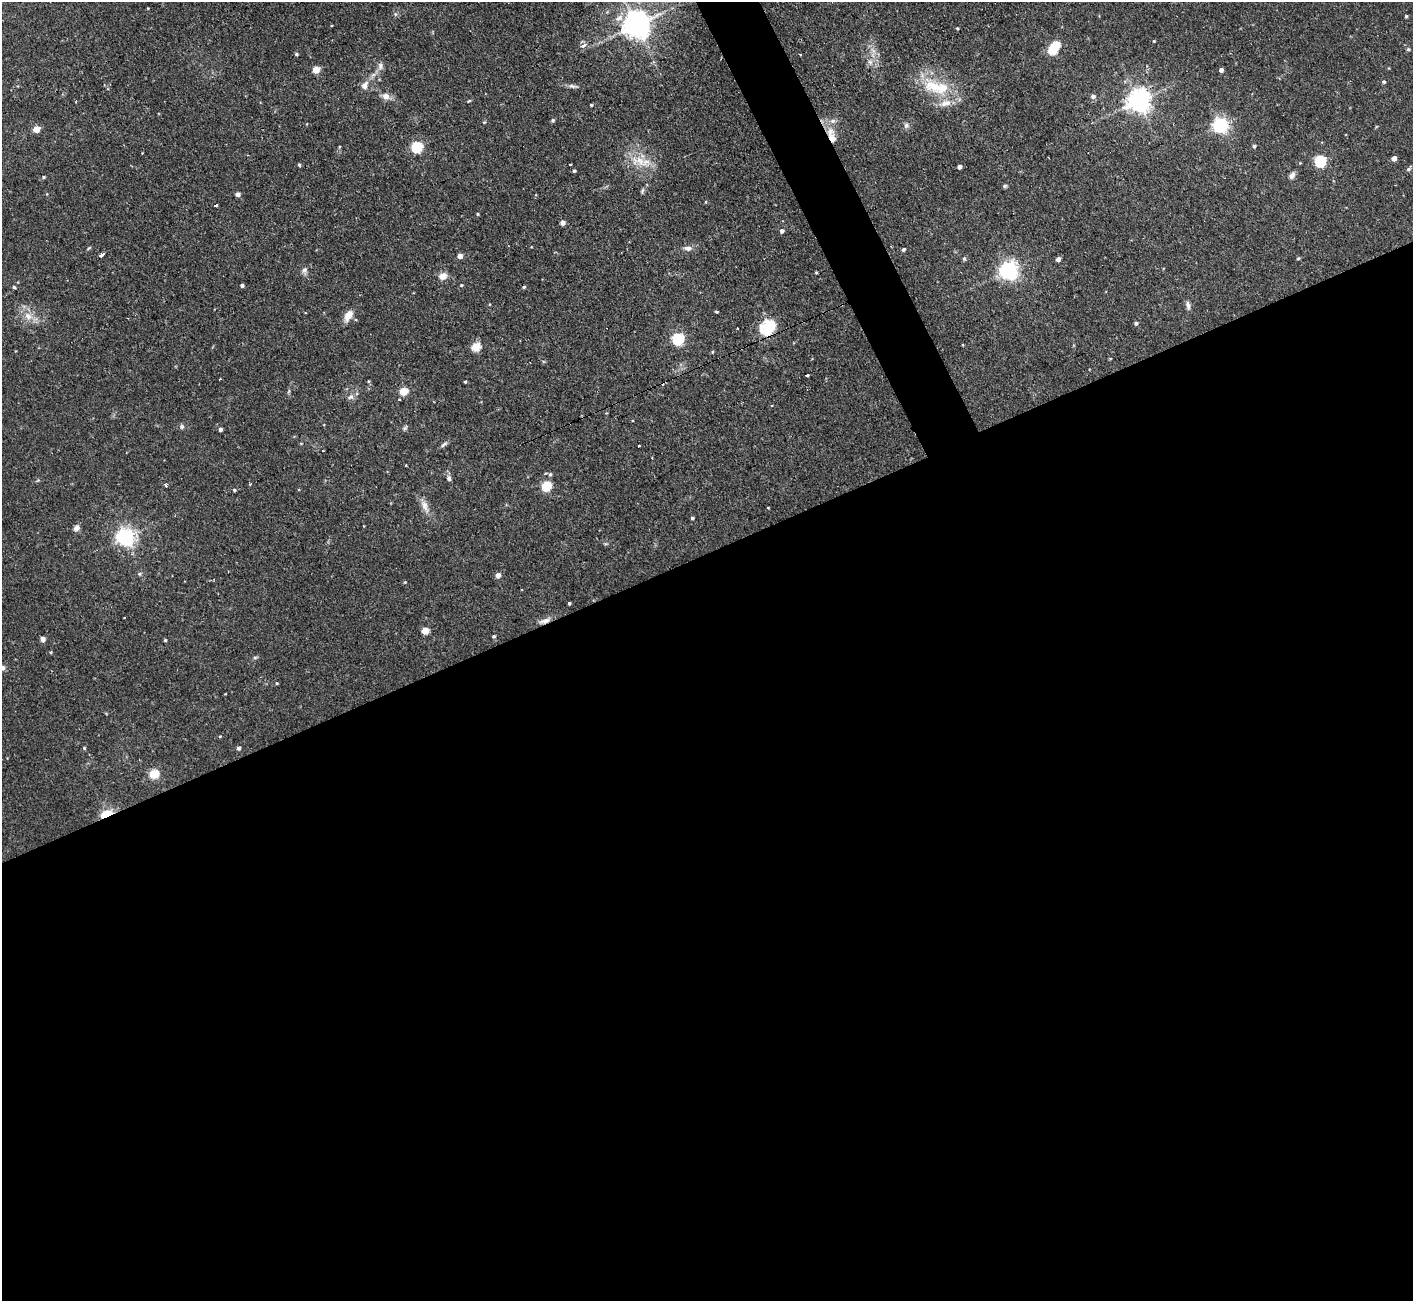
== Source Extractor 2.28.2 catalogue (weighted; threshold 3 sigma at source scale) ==
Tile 15 of 4 x 4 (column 3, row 4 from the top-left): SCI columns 2821-4231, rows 147-1445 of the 5641 x 5624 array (HDU 1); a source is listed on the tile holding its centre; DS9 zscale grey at full resolution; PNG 1415 x 1303 px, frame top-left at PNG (2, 2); no overlay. Shown black and unused: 59% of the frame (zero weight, under 2 of 3 exposures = <1% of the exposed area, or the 3 px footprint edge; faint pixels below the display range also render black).
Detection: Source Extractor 2.28.2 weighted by HDU 2 'WHT'; one run over the whole footprint, this tile lists its part. Background 0.094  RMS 0.0058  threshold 0.0261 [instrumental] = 3 sigma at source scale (4.5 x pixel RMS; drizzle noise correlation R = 1.50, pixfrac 1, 0.05/0.05 arcsec/px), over >= 5 px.
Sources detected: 123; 1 inside a brighter object's white glare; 6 cosmic-ray / hot-pixel residue — not listed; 4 inside a brighter listed object's ellipse — not listed separately; the other 112 listed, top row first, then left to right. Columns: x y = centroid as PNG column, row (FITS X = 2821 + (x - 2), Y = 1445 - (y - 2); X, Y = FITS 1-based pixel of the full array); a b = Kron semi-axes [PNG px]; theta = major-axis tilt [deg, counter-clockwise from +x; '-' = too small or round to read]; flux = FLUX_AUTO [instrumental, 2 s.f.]
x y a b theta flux
395 14 6 5 - 1.1
1406 16 3 3 - 0.78
636 25 8 8 - 810
957 28 3 3 - 0.53
1154 41 4 3 - 0.47
583 45 4 3 - 8
1408 49 5 4 - 0.81
1052 50 5 5 - 27
296 54 4 4 - 0.86
870 62 8 7 - 2.4
380 66 10 7 -86 2.4
316 70 5 4 - 12
1221 70 4 4 - 2.2
1384 82 5 4 - 0.95
364 85 11 8 60 3.6
572 86 13 5 -8 1.9
935 87 34 19 -18 25
386 96 10 9 - 3.6
1093 96 6 5 - 1.8
469 101 6 3 37 0.61
1139 101 7 7 - 510
591 105 4 4 - 0.61
553 120 5 4 - 0.96
484 122 4 4 - 0.55
906 125 8 7 - 1.8
1220 125 6 6 - 160
36 129 5 4 - 10
831 135 26 10 -71 8.9
1254 146 4 4 - 1.2
339 147 5 3 - 0.53
417 147 6 5 - 55
1394 158 4 4 - 3.4
640 161 27 14 -8 13
1320 161 6 5 - 64
299 165 4 3 - 0.84
959 167 4 4 - 2.4
1409 169 7 4 38 1.2
574 171 4 4 - 0.9
1292 175 9 6 54 2.4
44 177 5 4 - 0.75
1005 186 6 4 22 0.9
642 191 9 4 66 1.1
237 194 4 4 - 2.5
216 205 4 3 - 3.8
477 214 5 3 - 0.55
562 223 5 4 - 2.9
782 231 5 4 - 1.9
89 248 6 4 35 0.67
688 248 11 6 -1 2.7
903 249 5 4 - 1
101 255 5 3 - 6.4
460 256 5 4 - 3.7
1298 258 5 4 - 0.75
964 259 6 4 -89 1.1
1058 259 5 4 - 2
304 270 9 7 78 2.1
1009 270 7 6 - 280
816 272 3 3 - 0.56
442 276 10 8 21 4.6
242 285 4 4 - 1.3
461 285 4 4 - 0.59
14 287 4 4 - 0.78
524 287 5 3 - 0.85
1188 305 12 5 -79 2.2
716 312 4 3 - 0.67
348 315 13 8 59 6.1
28 316 13 9 -35 5.9
1136 323 5 4 - 1.1
771 326 24 14 -15 14
678 339 6 5 - 71
476 347 5 5 - 27
712 352 5 3 - 0.51
807 375 3 3 - 2.4
220 379 3 2 - 0.72
368 381 5 3 - 0.59
465 382 3 3 - 0.71
289 391 6 4 71 0.76
403 391 5 5 - 22
351 397 8 7 - 2
399 399 4 3 - 0.61
182 427 6 6 - 1.3
405 428 7 5 26 1.1
220 429 4 4 - 1.6
301 443 5 3 - 0.5
444 444 11 4 40 1.5
639 446 2 2 - 0.69
550 474 6 4 73 1
449 479 6 5 - 1.5
166 485 5 3 - 1.4
546 486 5 5 - 37
234 490 4 4 - 0.76
425 506 20 8 -67 5.1
692 518 4 3 - 0.81
76 528 8 7 - 2.6
125 537 6 6 - 280
139 574 6 5 - 0.94
498 575 5 4 - 4.2
405 582 4 3 - 0.48
569 603 3 3 - 0.77
545 621 17 6 21 3.9
425 631 5 5 - 13
494 636 5 4 - 0.88
43 639 6 5 - 2.1
165 640 3 3 - 0.68
255 658 6 4 1 0.84
2 668 7 6 - 2
277 683 4 3 - 0.57
220 736 4 3 - 0.47
84 748 4 4 - 0.67
238 748 4 4 - 1.6
154 774 5 5 - 31
106 815 7 4 26 67
Overlapping masked pixels (flux is a lower limit): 3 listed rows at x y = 831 135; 545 621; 106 815
Isophote crosses this tile's border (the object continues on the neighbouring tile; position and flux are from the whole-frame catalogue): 1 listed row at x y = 2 668